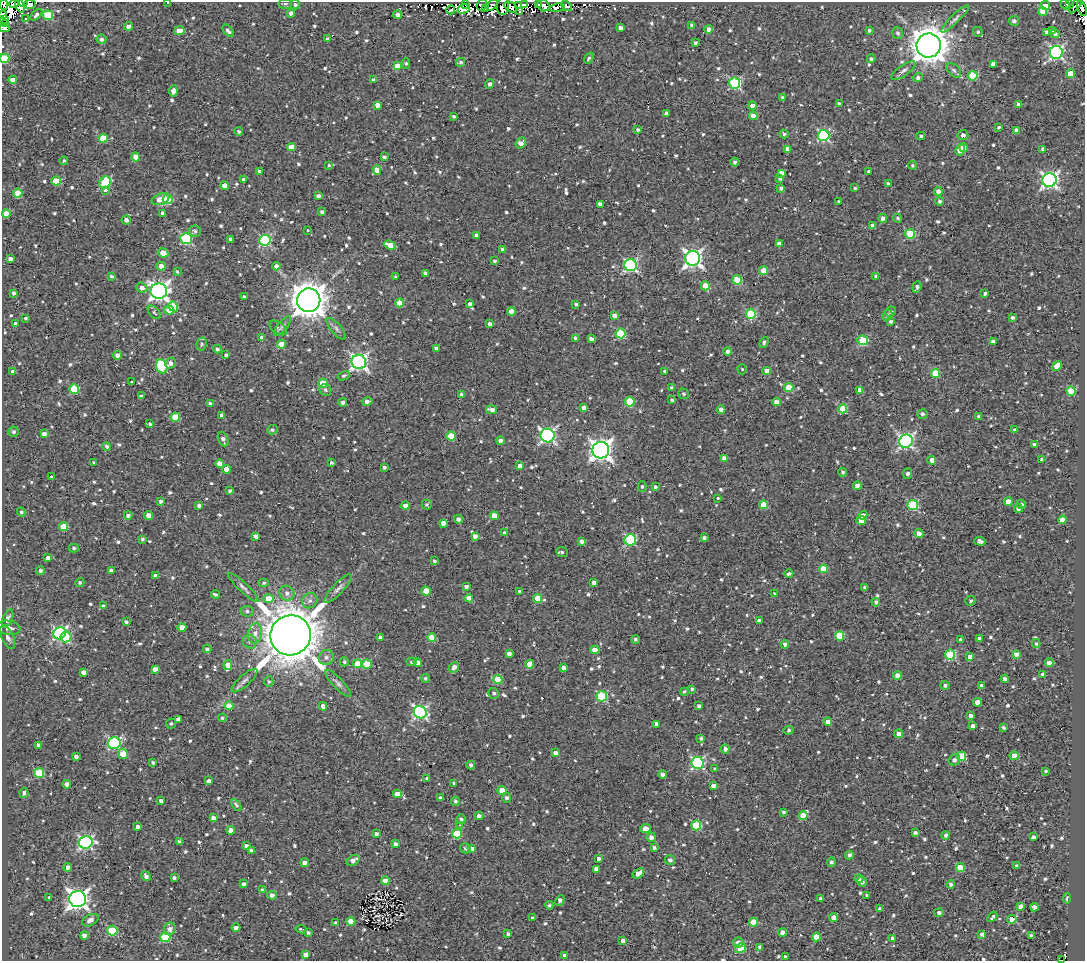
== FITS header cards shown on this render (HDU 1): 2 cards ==
NAXIS1  =                 1083
NAXIS2  =                  959

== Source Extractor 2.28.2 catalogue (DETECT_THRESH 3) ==
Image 1083 x 959 px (HDU 1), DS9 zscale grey, 1 PNG px = 1 image px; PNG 1087 x 963 px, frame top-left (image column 1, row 959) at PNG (2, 2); each listed source drawn as its Kron ellipse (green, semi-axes under 4 px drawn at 4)
Background 1.68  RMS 4.9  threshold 14.6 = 3 sigma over >= 5 px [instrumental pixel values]
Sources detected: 944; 9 with non-positive FLUX_AUTO (blend fragments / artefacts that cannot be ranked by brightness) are neither listed nor drawn; of the other 935, the 500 brightest by FLUX_AUTO listed and drawn (435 fainter detections omitted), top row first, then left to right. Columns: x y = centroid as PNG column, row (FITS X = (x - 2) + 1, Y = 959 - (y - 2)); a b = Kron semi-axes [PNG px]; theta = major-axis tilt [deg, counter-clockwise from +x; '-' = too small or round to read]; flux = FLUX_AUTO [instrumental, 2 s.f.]
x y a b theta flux
23 3 4 2 - 4.1e+03
168 3 3 2 - 1.0e+03
4 4 5 3 - 5.9e+03
14 4 4 2 - 1.8e+03
285 4 7 5 -3 6.4e+02
466 4 2 2 - 1.6e+03
525 4 4 3 - 3.3e+03
538 4 2 2 - 1.4e+03
1065 4 6 3 -58 1.1e+03
1070 4 3 2 - 1.7e+03
30 5 6 4 2 5.0e+03
295 5 5 4 - 6.9e+02
482 5 6 5 - 5.4e+03
492 5 7 4 51 5.3e+03
1045 5 4 4 - 8.4e+03
1076 5 9 3 53 2.2e+03
20 6 7 4 -74 8.4e+03
503 6 9 6 84 3.5e+03
519 6 4 2 - 1.1e+03
543 6 6 5 - 5.8e+03
566 6 6 3 -47 1.5e+03
511 7 7 4 -32 4.6e+03
557 8 8 4 9 1.9e+03
1082 8 8 3 -71 5.7e+02
464 9 6 4 30 1.5e+03
485 9 2 2 - 1.2e+03
451 10 4 3 - 9.8e+02
520 12 4 3 - 6.6e+02
1043 12 4 4 - 3.7e+03
291 13 4 4 - 1.2e+03
3 15 4 2 - 3.2e+03
36 15 7 4 45 8.7e+02
48 15 5 5 - 1.4e+04
397 15 4 3 - 2.2e+03
26 18 3 3 - 8.2e+02
955 19 19 4 44 1.4e+03
4 20 4 2 - 1.1e+03
1014 21 5 5 - 1.1e+03
5 23 3 2 - 1.8e+03
692 25 4 3 - 8.8e+02
129 26 4 3 - 1.6e+03
4 28 5 4 - 2.8e+03
620 28 4 4 - 1.7e+03
709 29 4 4 - 1.9e+03
869 30 3 3 - 6.5e+02
1052 30 4 3 - 1.4e+03
179 31 5 4 - 3.9e+03
228 31 7 4 -50 9.5e+02
978 32 5 4 - 6.2e+02
1047 32 3 3 - 9.1e+02
898 33 6 5 - 8.6e+02
1055 34 5 4 - 9.2e+02
101 39 5 4 - 9.7e+02
327 39 3 3 - 7.4e+02
695 43 3 3 - 6.8e+02
929 45 12 12 - 6.8e+05
1056 52 6 6 - 6.7e+04
5 58 4 4 - 1.4e+04
589 58 6 3 56 6.0e+02
871 59 4 4 - 8.1e+02
461 62 4 4 - 6.7e+02
406 63 5 4 - 6.5e+02
993 64 4 4 - 2.1e+03
398 66 4 4 - 8.3e+03
954 70 9 5 -45 8.1e+02
903 71 14 5 35 1.3e+03
1070 74 4 4 - 5.0e+03
973 76 5 4 - 1.3e+04
918 78 5 4 - 1.0e+03
13 80 4 4 - 3.4e+03
373 80 3 3 - 7.1e+02
735 83 5 5 - 3.4e+04
489 84 5 4 - 9.7e+02
173 91 5 4 - 1.9e+03
782 97 4 4 - 6.5e+02
839 104 4 3 - 9.7e+02
1018 104 4 3 - 7.9e+02
377 105 4 4 - 2.6e+03
752 106 4 4 - 2.4e+03
666 113 4 3 - 1.3e+03
454 116 4 3 - 7.4e+02
753 116 4 4 - 2.3e+03
998 127 3 3 - 5.7e+02
638 129 4 4 - 6.3e+02
1016 130 4 4 - 1.2e+03
239 131 4 4 - 7.1e+02
784 134 4 4 - 5.9e+02
823 135 6 5 - 3.6e+04
963 135 5 5 - 1.0e+03
921 136 4 3 - 6.5e+02
103 138 4 4 - 9.4e+03
521 143 6 5 - 2.3e+03
291 147 4 4 - 6.1e+03
964 148 4 3 - 3.1e+03
787 149 4 4 - 2.2e+03
1043 149 4 3 - 1.2e+03
960 150 6 4 63 5.8e+03
136 157 4 4 - 4.3e+03
384 157 4 3 - 8.4e+02
64 161 4 4 - 5.9e+02
735 162 4 4 - 8.0e+02
329 165 4 3 - 5.7e+02
912 165 4 4 - 6.0e+02
377 170 5 4 - 2.6e+03
259 171 4 4 - 6.4e+02
869 172 4 3 - 8.8e+02
781 173 4 4 - 1.8e+03
780 178 4 4 - 6.2e+02
243 179 3 3 - 5.9e+02
1049 180 7 7 - 1.0e+05
56 181 5 4 - 9.5e+03
105 182 6 5 - 1.8e+04
888 183 4 3 - 8.9e+02
225 186 4 4 - 4.7e+03
781 188 4 3 - 8.5e+02
855 188 3 3 - 5.6e+02
105 190 3 3 - 2.2e+03
938 191 4 4 - 1.7e+03
18 193 4 4 - 7.0e+03
318 196 4 3 - 1.1e+03
161 199 9 5 18 4.2e+03
168 199 5 4 - 1.5e+04
940 201 4 4 - 9.2e+02
839 202 3 3 - 6.4e+02
600 204 4 4 - 1.8e+03
322 212 4 4 - 9.6e+02
6 213 4 4 - 3.3e+03
163 213 4 3 - 1.1e+03
883 218 4 4 - 1.6e+03
898 218 4 4 - 6.7e+02
126 220 5 4 - 1.5e+03
873 226 4 4 - 2.0e+03
308 230 3 3 - 1.5e+03
195 231 6 5 - 8.3e+02
910 234 5 4 - 1.7e+04
476 235 4 3 - 9.4e+02
186 239 5 5 - 2.9e+04
231 239 4 4 - 1.1e+03
265 240 5 5 - 3.5e+04
779 244 4 4 - 2.4e+03
390 245 6 4 -23 3.4e+03
503 249 4 3 - 1.1e+03
163 253 5 4 - 6.3e+03
693 258 7 7 - 1.3e+05
10 259 4 4 - 1.3e+03
495 261 3 3 - 5.8e+02
631 265 6 6 - 5.5e+04
161 266 4 4 - 2.5e+03
276 266 4 4 - 1.4e+03
764 271 4 4 - 6.2e+03
177 272 3 3 - 6.0e+02
426 273 4 4 - 1.6e+03
111 276 3 3 - 6.1e+02
876 276 4 3 - 9.5e+02
396 277 3 3 - 6.7e+02
737 280 5 4 - 1.2e+04
705 286 4 4 - 6.2e+03
917 287 6 4 69 1.2e+03
142 288 6 5 - 1.8e+03
159 291 8 7 - 1.5e+05
14 293 4 3 - 8.1e+02
985 293 3 3 - 9.4e+02
244 297 3 3 - 6.4e+02
309 300 12 11 - 6.6e+05
400 303 4 4 - 7.9e+03
470 304 4 3 - 1.1e+03
576 304 4 4 - 6.0e+02
173 306 5 4 - 9.1e+03
169 310 5 4 - 4.7e+03
511 311 4 4 - 4.2e+03
890 311 5 5 - 7.5e+02
154 312 8 5 -45 6.8e+02
751 314 5 5 - 2.0e+04
614 315 4 3 - 1.7e+03
888 315 5 5 - 8.0e+02
1013 317 3 3 - 8.0e+02
26 318 3 3 - 5.8e+02
890 321 3 3 - 8.3e+02
16 324 4 4 - 1.7e+03
490 324 4 4 - 1.2e+03
283 326 12 5 50 9.5e+02
278 328 10 5 -35 6.5e+02
336 329 13 5 -50 1.1e+03
621 333 5 5 - 1.7e+04
262 337 4 3 - 1.0e+03
575 338 4 3 - 1.1e+03
591 339 4 4 - 1.7e+03
862 340 5 5 - 1.6e+04
764 342 6 3 69 7.0e+02
993 342 4 4 - 2.1e+03
202 344 6 5 - 6.4e+02
281 344 4 4 - 3.8e+03
436 348 4 4 - 1.4e+03
217 349 4 4 - 9.5e+02
727 351 4 4 - 1.3e+03
118 355 4 4 - 1.9e+03
226 355 4 3 - 6.0e+02
359 362 7 7 - 1.0e+05
170 363 6 5 - 1.6e+03
162 366 7 5 -67 2.4e+04
1057 366 5 4 - 3.4e+03
742 369 5 4 - 5.6e+02
664 371 3 3 - 5.7e+02
767 371 4 4 - 3.5e+03
13 372 4 3 - 1.2e+03
935 373 4 4 - 1.0e+04
344 376 6 4 29 6.4e+02
132 382 3 3 - 8.0e+02
323 383 5 4 - 9.2e+03
789 387 4 4 - 8.3e+03
671 388 3 3 - 7.9e+02
74 389 5 5 - 1.4e+04
325 390 6 5 - 7.0e+02
860 390 4 4 - 2.5e+03
1071 391 5 4 - 9.2e+03
684 394 6 5 - 6.4e+02
462 395 4 3 - 1.0e+03
141 396 4 3 - 3.5e+03
672 400 3 3 - 7.2e+02
343 402 4 4 - 1.1e+03
367 402 5 4 - 1.4e+03
630 402 5 4 - 1.1e+04
776 402 4 4 - 2.2e+03
210 404 4 4 - 1.6e+03
584 408 4 4 - 1.5e+03
721 409 4 3 - 1.3e+03
843 409 4 4 - 9.0e+03
492 410 5 3 - 1.7e+03
922 414 5 5 - 7.3e+02
222 415 4 4 - 2.2e+03
175 417 4 4 - 8.2e+03
979 417 4 4 - 1.1e+03
150 424 3 3 - 6.8e+02
272 430 5 4 - 7.3e+02
1015 430 4 3 - 1.2e+03
14 432 5 5 - 8.0e+02
44 434 4 4 - 1.4e+03
451 436 4 4 - 9.8e+03
548 436 7 7 - 7.4e+04
223 439 7 5 -69 1.3e+03
500 441 4 4 - 1.4e+03
906 441 7 6 - 8.0e+04
1034 445 4 4 - 1.6e+03
107 446 4 4 - 8.3e+02
601 450 8 8 - 2.1e+05
724 458 4 4 - 1.4e+03
1042 459 4 3 - 1.3e+03
932 460 4 4 - 2.8e+03
94 463 3 3 - 6.0e+02
331 463 3 3 - 6.5e+02
219 464 4 4 - 3.0e+03
520 466 4 4 - 2.3e+03
384 467 3 3 - 7.8e+02
226 469 4 4 - 3.2e+03
842 472 4 4 - 7.6e+02
908 474 5 4 - 8.4e+02
52 477 3 3 - 6.0e+02
857 486 4 4 - 2.9e+03
642 487 5 4 - 5.6e+02
655 487 4 3 - 6.8e+02
230 491 4 3 - 6.2e+02
717 498 3 3 - 1.1e+03
161 501 4 4 - 8.5e+02
1008 502 4 4 - 3.9e+03
1021 504 4 4 - 9.5e+02
427 505 5 5 - 7.0e+02
764 505 4 4 - 6.0e+03
913 505 5 5 - 2.3e+04
199 506 4 3 - 1.0e+03
406 506 4 4 - 2.8e+03
1018 508 4 4 - 2.0e+03
21 512 4 4 - 6.0e+02
128 515 4 4 - 8.8e+02
148 515 4 4 - 2.6e+03
863 515 4 4 - 1.8e+03
494 516 4 4 - 3.7e+03
459 519 4 4 - 1.3e+03
861 520 4 4 - 5.9e+03
1062 520 4 4 - 2.6e+03
443 523 4 4 - 1.9e+03
64 527 4 4 - 9.9e+03
505 533 4 4 - 1.3e+03
919 534 4 4 - 2.2e+03
256 536 4 3 - 1.4e+03
475 536 4 4 - 1.6e+03
704 538 4 3 - 1.0e+03
142 539 3 3 - 6.1e+02
630 540 6 5 - 3.2e+04
582 541 4 3 - 1.4e+03
980 541 6 4 -4 1.2e+03
74 548 5 3 - 7.8e+02
562 552 6 5 - 6.8e+02
48 558 4 4 - 1.5e+03
434 561 3 3 - 6.1e+02
823 569 4 4 - 6.1e+03
40 570 4 4 - 9.5e+02
111 571 4 4 - 9.5e+02
789 574 4 3 - 7.9e+02
155 576 4 4 - 1.5e+03
80 582 4 4 - 5.9e+02
264 583 5 4 - 6.4e+02
594 583 4 4 - 1.5e+03
466 586 4 3 - 1.1e+03
243 587 20 4 -44 1.3e+03
865 587 4 3 - 9.4e+02
338 589 19 5 47 1.7e+03
426 591 5 4 - 4.6e+03
520 591 4 3 - 9.2e+02
287 593 8 7 - 1.4e+03
215 594 4 3 - 6.4e+02
775 594 4 3 - 5.8e+02
469 598 4 4 - 2.9e+03
538 598 4 4 - 8.2e+03
268 599 5 4 - 4.7e+03
310 601 8 7 - 1.3e+03
970 601 5 4 - 5.7e+02
876 602 4 4 - 8.6e+02
103 606 4 4 - 6.9e+02
247 611 6 5 - 8.0e+02
7 619 9 5 68 1.2e+03
759 621 4 4 - 1.6e+03
126 622 3 3 - 6.2e+02
182 627 4 4 - 2.9e+03
9 628 12 7 -8 1.7e+03
60 633 6 5 - 4.8e+04
255 633 10 7 79 2.3e+03
291 635 20 20 - 1.6e+06
840 636 5 4 - 9.2e+03
8 637 13 6 -66 1.4e+03
66 637 5 5 - 1.5e+04
380 637 4 3 - 1.2e+03
432 638 4 4 - 6.8e+03
979 638 3 3 - 8.4e+02
635 639 4 4 - 7.3e+02
961 640 4 3 - 1.2e+03
250 642 7 6 - 1.2e+03
1036 643 4 4 - 5.9e+02
785 644 4 4 - 1.3e+03
207 649 4 4 - 9.2e+02
595 650 4 4 - 4.7e+03
509 654 4 4 - 1.6e+03
950 654 5 5 - 1.8e+04
1016 654 4 4 - 1.4e+03
326 657 8 7 - 1.2e+03
970 657 4 4 - 2.0e+03
344 662 4 4 - 7.4e+02
411 662 5 4 - 6.0e+02
1049 662 4 4 - 2.3e+03
418 663 4 4 - 1.9e+03
357 664 4 4 - 8.0e+03
367 664 5 4 - 8.6e+03
530 664 4 4 - 4.3e+03
228 665 5 4 - 4.1e+03
454 667 6 4 48 1.9e+03
563 668 4 4 - 1.6e+03
155 669 4 4 - 1.7e+03
84 672 4 4 - 1.8e+03
897 675 4 4 - 3.0e+03
1043 675 4 3 - 2.0e+03
425 678 4 4 - 5.6e+02
498 679 4 4 - 7.2e+03
1005 679 4 3 - 1.1e+03
245 680 16 5 42 1.5e+03
269 682 5 4 - 6.1e+02
338 683 18 5 -47 1.4e+03
945 685 4 4 - 8.9e+02
981 686 4 3 - 1.1e+03
692 689 3 3 - 6.2e+02
684 692 4 3 - 5.9e+02
494 693 5 5 - 7.8e+02
602 696 5 5 - 2.3e+04
977 702 4 4 - 2.2e+03
229 706 4 4 - 4.8e+03
323 706 4 4 - 2.6e+03
699 706 4 3 - 9.1e+02
420 712 6 6 - 6.1e+04
970 716 3 3 - 1.8e+03
222 718 4 4 - 6.1e+02
178 719 4 4 - 1.6e+03
828 721 4 4 - 2.5e+03
171 723 5 5 - 6.5e+02
657 724 4 4 - 1.8e+03
973 726 4 4 - 1.5e+03
1003 727 4 3 - 6.3e+02
789 730 5 4 - 6.6e+02
899 734 4 4 - 3.0e+03
701 738 4 3 - 6.7e+02
114 743 6 6 - 4.9e+04
38 745 4 3 - 9.9e+02
725 749 4 4 - 1.3e+03
555 753 4 4 - 1.8e+03
123 754 5 4 - 3.2e+03
76 756 4 3 - 1.2e+03
961 756 5 4 - 1.1e+04
1014 756 4 4 - 6.2e+03
954 760 6 5 - 1.3e+03
153 762 3 3 - 5.9e+02
697 763 6 6 - 4.9e+04
471 765 4 4 - 1.1e+03
715 769 4 4 - 7.0e+02
1046 771 3 3 - 5.8e+02
39 773 5 5 - 1.7e+04
662 774 4 4 - 1.3e+03
427 779 4 4 - 6.2e+02
209 781 4 4 - 1.4e+03
454 783 3 3 - 5.9e+02
67 784 4 4 - 1.8e+03
713 786 4 4 - 1.9e+03
502 790 4 4 - 5.2e+03
24 793 5 4 - 9.0e+02
397 794 4 4 - 3.1e+03
441 798 4 3 - 1.1e+03
507 798 5 4 - 1.0e+03
161 800 4 3 - 1.0e+03
455 801 4 4 - 7.7e+02
236 805 6 4 -53 6.9e+02
784 812 3 3 - 6.6e+02
479 816 4 4 - 1.4e+03
803 816 4 4 - 5.7e+03
213 818 4 4 - 1.7e+03
461 819 5 5 - 8.0e+02
459 825 3 2 - 1.8e+03
696 825 5 5 - 1.8e+04
137 827 4 4 - 1.4e+03
646 828 5 4 - 2.8e+03
231 830 4 4 - 2.4e+03
915 833 4 3 - 9.9e+02
376 834 4 3 - 9.1e+02
457 834 5 4 - 1.4e+04
946 835 4 4 - 6.9e+02
651 837 4 4 - 1.3e+03
1033 837 4 3 - 1.0e+03
86 842 7 6 - 5.9e+04
179 842 4 4 - 8.2e+02
395 844 4 3 - 1.4e+03
246 846 4 3 - 1.2e+03
465 848 5 5 - 7.4e+02
654 848 4 3 - 8.0e+02
471 849 4 4 - 2.3e+03
251 851 3 3 - 9.2e+02
849 855 4 3 - 9.5e+02
599 859 4 3 - 1.1e+03
353 860 7 4 31 1.8e+03
670 860 5 5 - 9.5e+02
831 862 4 4 - 8.2e+02
305 863 4 4 - 1.7e+03
1017 866 4 4 - 1.1e+03
68 867 4 4 - 1.5e+03
960 868 4 4 - 8.6e+03
596 869 4 4 - 2.2e+03
638 873 6 4 37 2.9e+03
146 876 5 3 - 1.3e+03
174 878 3 3 - 7.8e+02
859 879 4 4 - 9.8e+02
385 881 4 4 - 4.9e+03
862 882 5 4 - 9.9e+02
244 884 4 3 - 1.1e+03
951 884 4 4 - 9.2e+02
262 890 4 4 - 1.0e+03
272 895 5 4 - 1.5e+03
867 895 4 3 - 6.5e+02
49 898 3 3 - 8.1e+02
1067 898 5 3 - 7.3e+02
78 899 8 8 - 1.8e+05
821 899 3 3 - 7.7e+02
560 900 5 4 - 1.2e+03
549 905 4 4 - 5.7e+02
1021 906 4 3 - 1.8e+03
1035 907 4 3 - 2.5e+03
880 909 3 3 - 1.1e+03
939 913 4 4 - 9.5e+02
834 917 4 4 - 2.3e+03
992 917 6 3 49 5.8e+02
532 918 3 3 - 6.0e+02
1012 919 5 4 - 8.3e+03
90 920 8 5 28 2.0e+03
351 921 4 4 - 4.5e+03
754 922 4 4 - 7.9e+03
336 923 4 3 - 1.0e+03
236 928 4 4 - 1.1e+03
170 929 6 5 - 2.0e+03
301 929 5 2 - 6.3e+02
112 931 5 5 - 1.6e+04
308 933 3 3 - 6.6e+02
783 933 4 4 - 3.3e+03
508 934 4 3 - 8.8e+02
982 934 4 4 - 1.2e+03
84 935 4 4 - 1.9e+03
1031 935 3 3 - 7.1e+02
165 937 5 5 - 1.7e+04
816 937 4 4 - 3.7e+03
892 938 4 3 - 8.5e+02
623 940 4 3 - 1.4e+03
738 942 5 5 - 1.7e+03
760 947 4 4 - 1.2e+03
741 948 6 4 34 9.7e+03
306 954 4 4 - 2.1e+03
564 955 4 3 - 6.7e+02
785 957 3 3 - 8.7e+02
1061 960 4 2 - 8.0e+02
At the frame edge (FLAGS 8, measured only in part): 9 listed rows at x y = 23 3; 168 3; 4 4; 30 5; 3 15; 4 20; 4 28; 5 58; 1061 960
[435 fainter detections neither listed nor drawn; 9 non-positive-flux detections neither listed nor drawn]